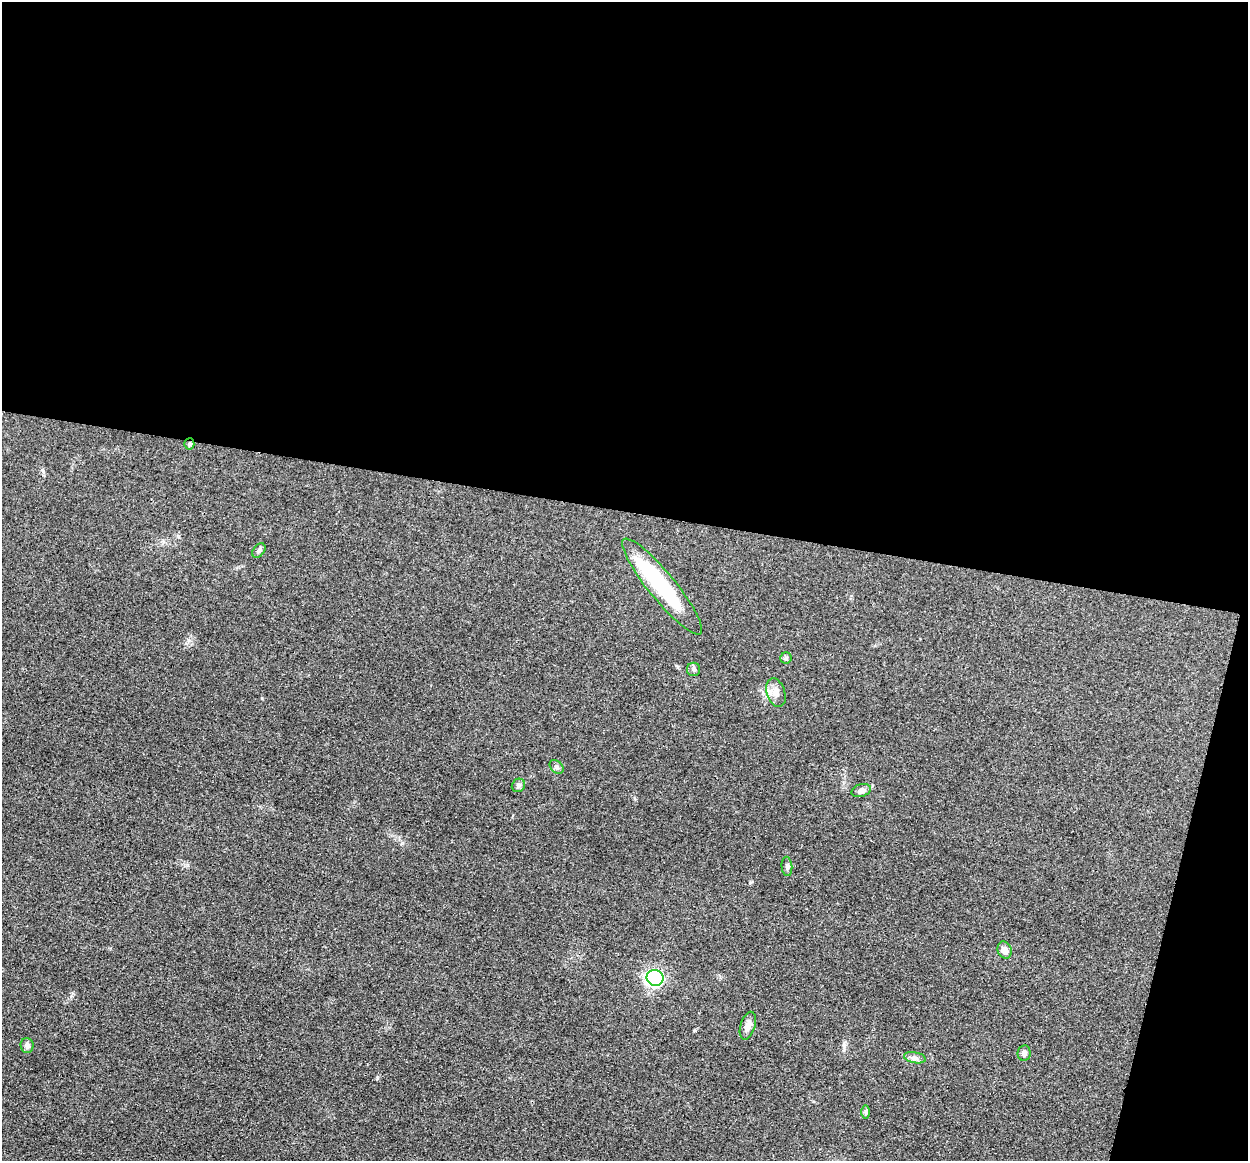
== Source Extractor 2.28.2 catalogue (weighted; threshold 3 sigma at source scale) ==
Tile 4 of 4 x 4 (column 4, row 1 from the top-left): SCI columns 3743-4988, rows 3606-4764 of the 4993 x 5012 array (HDU 1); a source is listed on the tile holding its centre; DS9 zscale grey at full resolution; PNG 1250 x 1163 px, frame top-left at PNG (2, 2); each listed source drawn as its Kron ellipse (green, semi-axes under 4 px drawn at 4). Shown black and unused: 47% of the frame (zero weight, under 3 of 4 exposures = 1% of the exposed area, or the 3 px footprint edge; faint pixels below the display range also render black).
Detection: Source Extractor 2.28.2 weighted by HDU 2 'WHT'; one run over the whole footprint, this tile lists its part. Background 0.103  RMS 0.0077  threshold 0.0345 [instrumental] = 3 sigma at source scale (4.5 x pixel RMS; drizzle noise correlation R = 1.50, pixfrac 1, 0.05/0.05 arcsec/px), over >= 5 px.
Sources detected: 19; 2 inside a brighter object's white glare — neither listed nor drawn; the other 17 listed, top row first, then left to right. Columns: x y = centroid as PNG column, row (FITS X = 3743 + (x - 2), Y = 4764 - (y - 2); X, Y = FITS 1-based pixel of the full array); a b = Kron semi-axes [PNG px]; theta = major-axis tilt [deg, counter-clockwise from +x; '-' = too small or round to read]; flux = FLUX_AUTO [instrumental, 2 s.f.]
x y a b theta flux
189 444 5 5 - 1.1
259 551 8 5 50 1.7
662 586 61 13 -51 68
786 658 6 5 - 1.3
694 669 7 6 - 1.8
776 693 15 9 -72 6
556 767 8 5 -42 1.9
518 785 7 6 - 1.9
861 790 10 6 16 2.8
787 866 10 5 -84 1.9
1005 950 9 7 -70 4.4
655 978 8 8 - 180
748 1026 14 7 73 5
27 1046 7 6 - 3
1024 1053 8 6 81 2.8
915 1058 11 5 -11 2.6
866 1112 7 4 -90 1.3
Overlapping masked pixels (flux is a lower limit): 1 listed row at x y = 189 444
Unlisted compact peaks at least as high as the median listed source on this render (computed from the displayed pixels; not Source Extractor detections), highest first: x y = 377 1078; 751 882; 694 1030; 188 640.